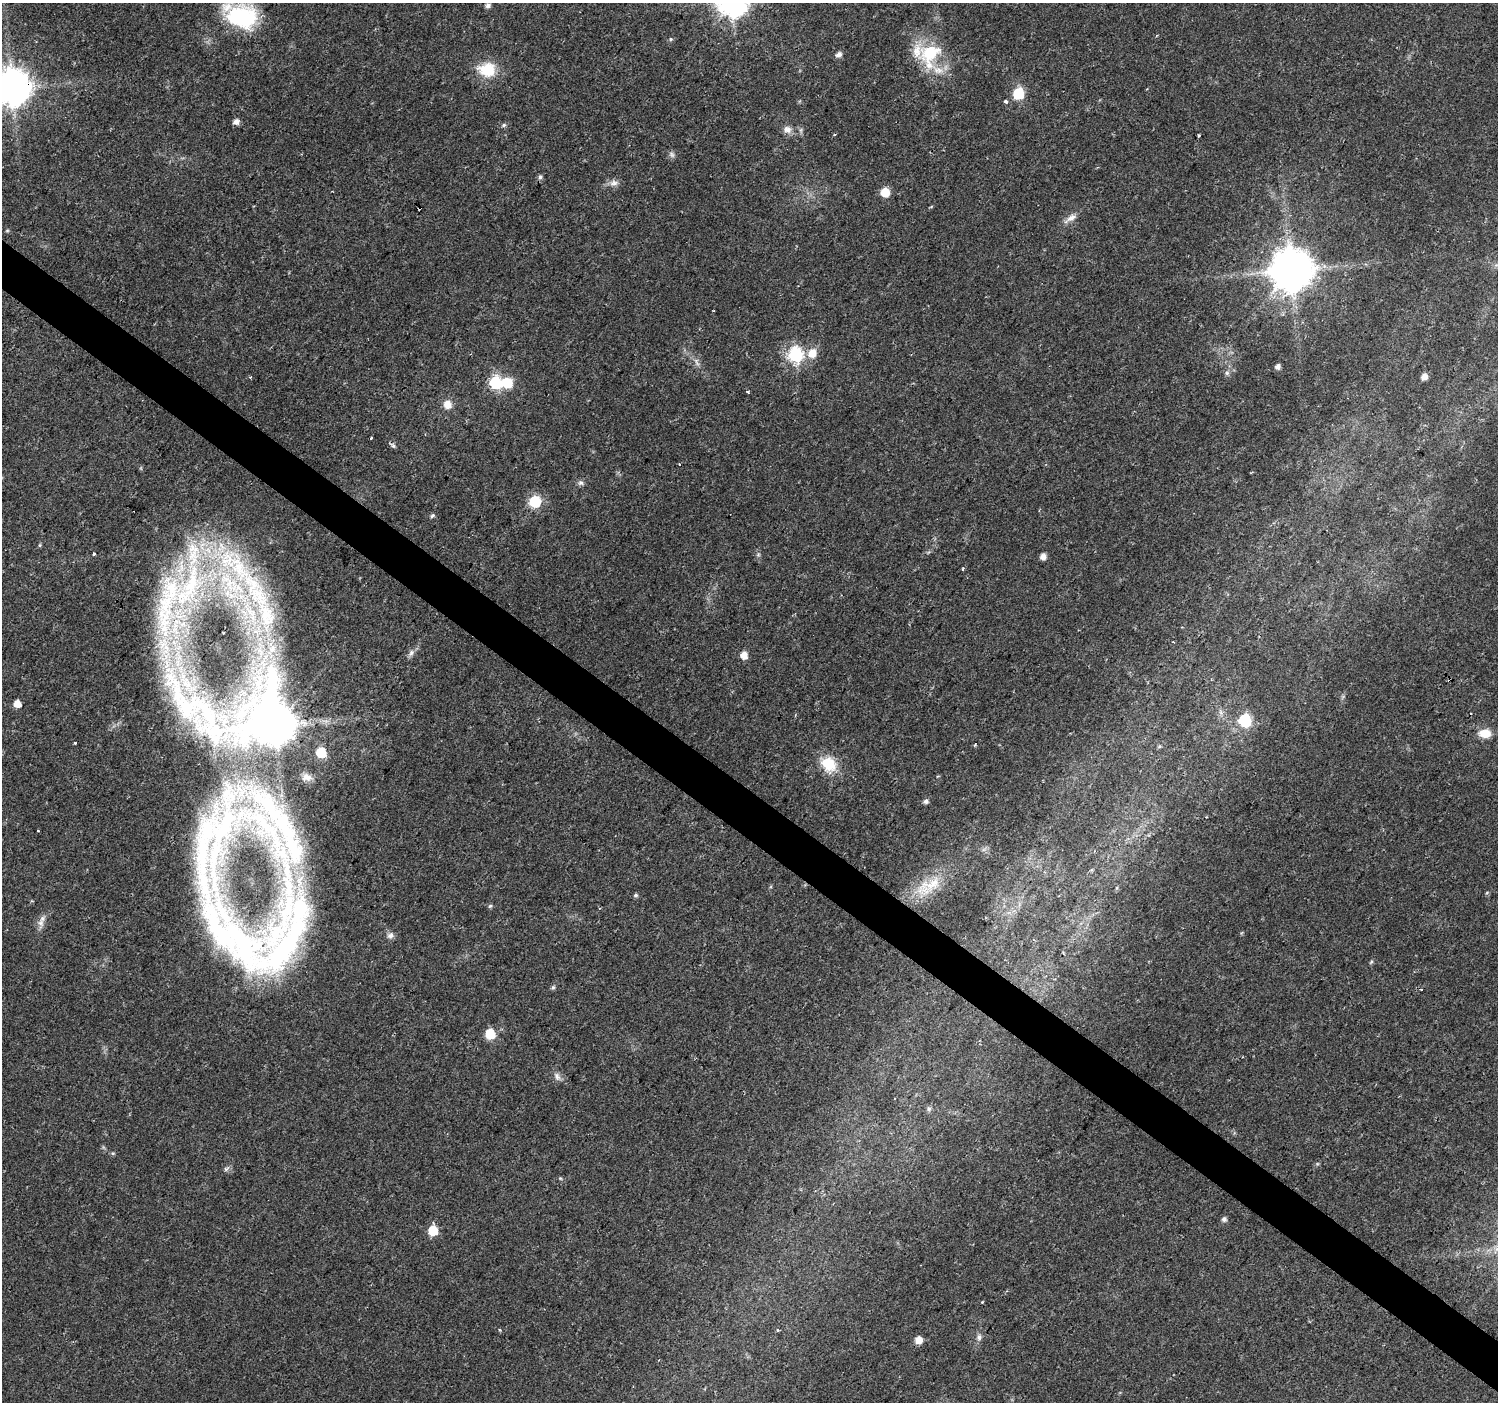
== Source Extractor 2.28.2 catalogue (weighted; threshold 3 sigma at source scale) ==
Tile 6 of 4 x 4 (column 2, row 2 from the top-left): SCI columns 1497-2992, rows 2977-4376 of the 5992 x 6024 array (HDU 1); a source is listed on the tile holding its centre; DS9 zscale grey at full resolution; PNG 1500 x 1404 px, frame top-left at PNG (2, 3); no overlay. Shown black and unused: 4% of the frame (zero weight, under 2 of 3 exposures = <1% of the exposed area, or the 3 px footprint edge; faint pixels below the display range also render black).
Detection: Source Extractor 2.28.2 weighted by HDU 2 'WHT'; one run over the whole footprint, this tile lists its part. Background 0.0237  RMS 0.003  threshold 0.0134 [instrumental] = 3 sigma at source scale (4.5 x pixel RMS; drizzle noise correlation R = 1.50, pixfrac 1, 0.0396/0.0396 arcsec/px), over >= 5 px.
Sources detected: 95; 1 too faint to see at this stretch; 4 cosmic-ray / hot-pixel residue — not listed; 12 inside a brighter listed object's ellipse — not listed separately; the other 78 listed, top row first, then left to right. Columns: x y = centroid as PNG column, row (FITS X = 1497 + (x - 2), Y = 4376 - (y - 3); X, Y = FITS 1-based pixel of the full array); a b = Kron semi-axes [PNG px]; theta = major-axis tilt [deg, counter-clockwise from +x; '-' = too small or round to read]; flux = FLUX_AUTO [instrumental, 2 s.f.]
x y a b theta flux
488 5 6 5 - 0.99
242 17 39 28 -10 28
671 39 5 5 - 0.43
839 54 7 6 - 1.3
930 54 32 24 62 17
487 70 23 18 0 9.2
13 87 11 11 - 750
1018 93 7 6 - 26
1005 101 4 4 - 0.72
236 122 6 5 - 1.7
504 125 7 5 27 0.59
787 129 11 9 -22 1.9
1199 135 3 3 - 0.52
540 177 6 5 - 0.75
614 183 12 8 11 1.6
885 192 7 6 - 7
1071 218 16 8 31 2.2
7 231 6 4 19 0.34
1291 270 12 12 - 1200
812 353 12 10 62 3.9
795 355 7 7 - 58
697 362 13 4 -67 1
1278 367 5 5 - 1.1
1227 373 6 6 - 0.7
250 377 4 4 - 0.3
1424 377 7 6 - 1.8
495 383 7 6 - 36
507 383 6 6 - 13
748 392 3 3 - 0.49
447 404 9 8 - 3.1
371 438 3 2 - 0.81
393 446 8 5 -50 0.71
581 483 8 8 - 0.87
535 502 6 6 - 27
432 516 6 5 - 0.58
40 545 6 4 89 0.32
94 554 3 3 - 0.68
758 555 6 4 19 0.4
1043 556 6 6 - 1.8
963 569 3 3 - 0.58
189 587 91 46 62 79
255 590 131 25 -64 46
411 653 10 6 67 1.1
744 655 6 6 - 3.2
17 704 6 5 - 3.6
185 707 91 22 -58 27
1245 720 7 6 - 30
275 725 18 16 -61 1100
1485 733 14 10 -1 4.4
75 743 3 3 - 0.47
974 745 4 3 - 0.36
321 753 6 6 - 14
828 764 21 16 -49 8.5
926 801 6 5 - 0.94
283 828 165 64 -71 110
38 830 3 3 - 0.67
220 841 157 26 77 52
984 849 7 4 19 0.69
928 886 46 20 30 13
636 895 6 5 - 0.56
490 906 6 5 - 0.5
40 923 13 9 81 1.9
391 935 9 7 8 1.2
245 949 110 36 -57 63
1371 962 6 4 46 0.42
553 987 7 5 62 0.54
1421 989 3 3 - 0.32
490 1034 6 6 - 12
557 1076 12 7 -61 1.4
929 1109 7 6 - 0.72
113 1153 6 4 17 0.39
226 1169 8 5 37 0.82
560 1178 6 3 -19 0.34
1224 1219 6 6 - 0.81
433 1231 6 6 - 10
778 1330 3 2 - 0.47
979 1337 9 7 -89 1.1
918 1340 6 6 - 3.3
Overlapping masked pixels (flux is a lower limit): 2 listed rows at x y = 13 87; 283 828
Isophote crosses this tile's border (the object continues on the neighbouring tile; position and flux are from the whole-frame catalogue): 2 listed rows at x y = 242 17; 13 87